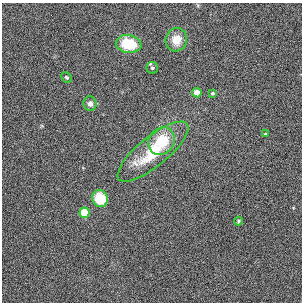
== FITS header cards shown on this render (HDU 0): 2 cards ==
NAXIS1  =                  300
NAXIS2  =                  300

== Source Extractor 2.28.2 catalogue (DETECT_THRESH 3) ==
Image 300 x 300 px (HDU 0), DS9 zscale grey, 1 PNG px = 1 image px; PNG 304 x 304 px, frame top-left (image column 1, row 300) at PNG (2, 3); each listed source drawn as its Kron ellipse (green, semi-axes under 4 px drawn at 4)
Background 0.00315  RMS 0.027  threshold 0.0817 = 3 sigma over >= 5 px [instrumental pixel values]
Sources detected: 13; all 13 listed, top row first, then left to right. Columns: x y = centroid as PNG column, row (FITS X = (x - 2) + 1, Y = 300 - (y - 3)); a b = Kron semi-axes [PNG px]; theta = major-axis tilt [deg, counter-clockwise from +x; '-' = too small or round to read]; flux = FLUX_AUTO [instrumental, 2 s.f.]
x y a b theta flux
176 40 12 10 71 26
129 44 13 9 -9 71
152 68 6 6 - 3.7
66 77 5 5 - 2.6
197 93 5 4 - 24
213 93 3 3 - 3
90 104 7 6 - 7.9
265 134 3 2 - 1.6
162 141 14 12 52 62
153 152 44 15 39 100
100 198 8 7 - 51
84 213 5 5 - 56
238 221 4 4 - 2